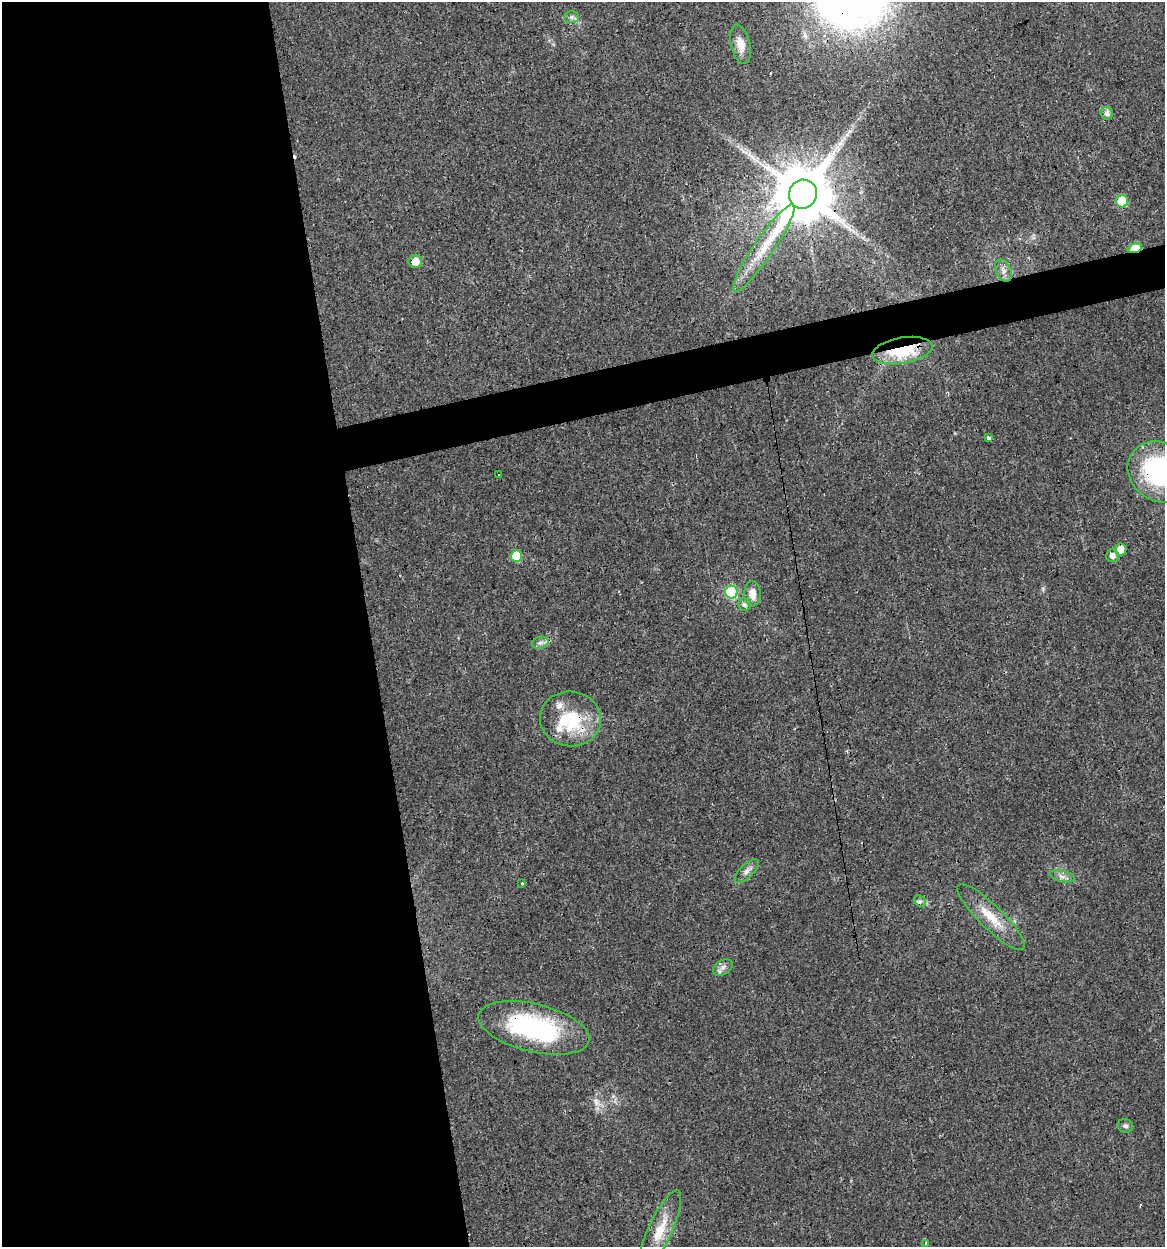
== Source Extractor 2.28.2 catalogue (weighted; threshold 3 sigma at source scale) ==
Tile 9 of 4 x 4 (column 1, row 3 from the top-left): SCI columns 32-1194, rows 1245-2489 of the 4761 x 4978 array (HDU 1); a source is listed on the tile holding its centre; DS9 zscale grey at full resolution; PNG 1167 x 1249 px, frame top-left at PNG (2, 2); each listed source drawn as its Kron ellipse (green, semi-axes under 4 px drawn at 4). Shown black and unused: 34% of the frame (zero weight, under 3 of 4 exposures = <1% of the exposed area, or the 3 px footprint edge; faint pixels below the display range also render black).
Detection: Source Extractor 2.28.2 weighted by HDU 2 'WHT'; one run over the whole footprint, this tile lists its part. Background 0.021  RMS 0.0031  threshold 0.0139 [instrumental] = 3 sigma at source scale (4.5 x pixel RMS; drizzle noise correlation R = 1.50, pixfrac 1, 0.0396/0.0396 arcsec/px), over >= 5 px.
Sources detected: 34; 1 cosmic-ray / hot-pixel residue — neither listed nor drawn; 2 inside a brighter listed object's ellipse — not listed separately; the other 31 listed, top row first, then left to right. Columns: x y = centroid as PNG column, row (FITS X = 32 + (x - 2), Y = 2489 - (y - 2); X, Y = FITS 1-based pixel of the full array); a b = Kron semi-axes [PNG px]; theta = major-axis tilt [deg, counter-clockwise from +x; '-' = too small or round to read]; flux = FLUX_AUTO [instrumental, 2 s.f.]
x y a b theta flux
571 17 7 6 - 0.92
741 44 20 9 -77 3.8
1107 113 6 6 - 1.4
803 194 14 14 - 2700
1122 201 6 6 - 11
764 248 52 10 55 11
1135 248 7 4 16 11
415 261 7 6 - 3.7
1003 270 12 7 -64 1.7
902 351 30 13 10 17
989 438 3 3 - 4.9
1159 472 33 29 -35 44
499 474 3 3 - 5.5
1120 549 6 6 - 2.8
516 556 5 5 - 11
1112 556 6 6 - 1.9
731 592 6 6 - 23
752 594 12 8 -88 3.4
744 605 6 6 - 1.3
540 643 8 5 16 1.1
570 719 30 27 -5 19
747 871 15 6 44 1.7
1062 876 13 5 -14 1.4
522 883 3 3 - 0.98
920 901 6 5 - 0.69
991 917 45 12 -44 8.3
723 967 11 7 34 1.5
534 1028 57 24 -13 42
1125 1126 8 6 -20 0.88
660 1230 44 11 65 7.7
926 1243 4 3 - 0.69
Overlapping masked pixels (flux is a lower limit): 7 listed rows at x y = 803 194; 1135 248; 415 261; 902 351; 1159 472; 570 719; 534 1028
Isophote crosses this tile's border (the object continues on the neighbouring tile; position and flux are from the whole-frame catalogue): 1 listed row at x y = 1159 472